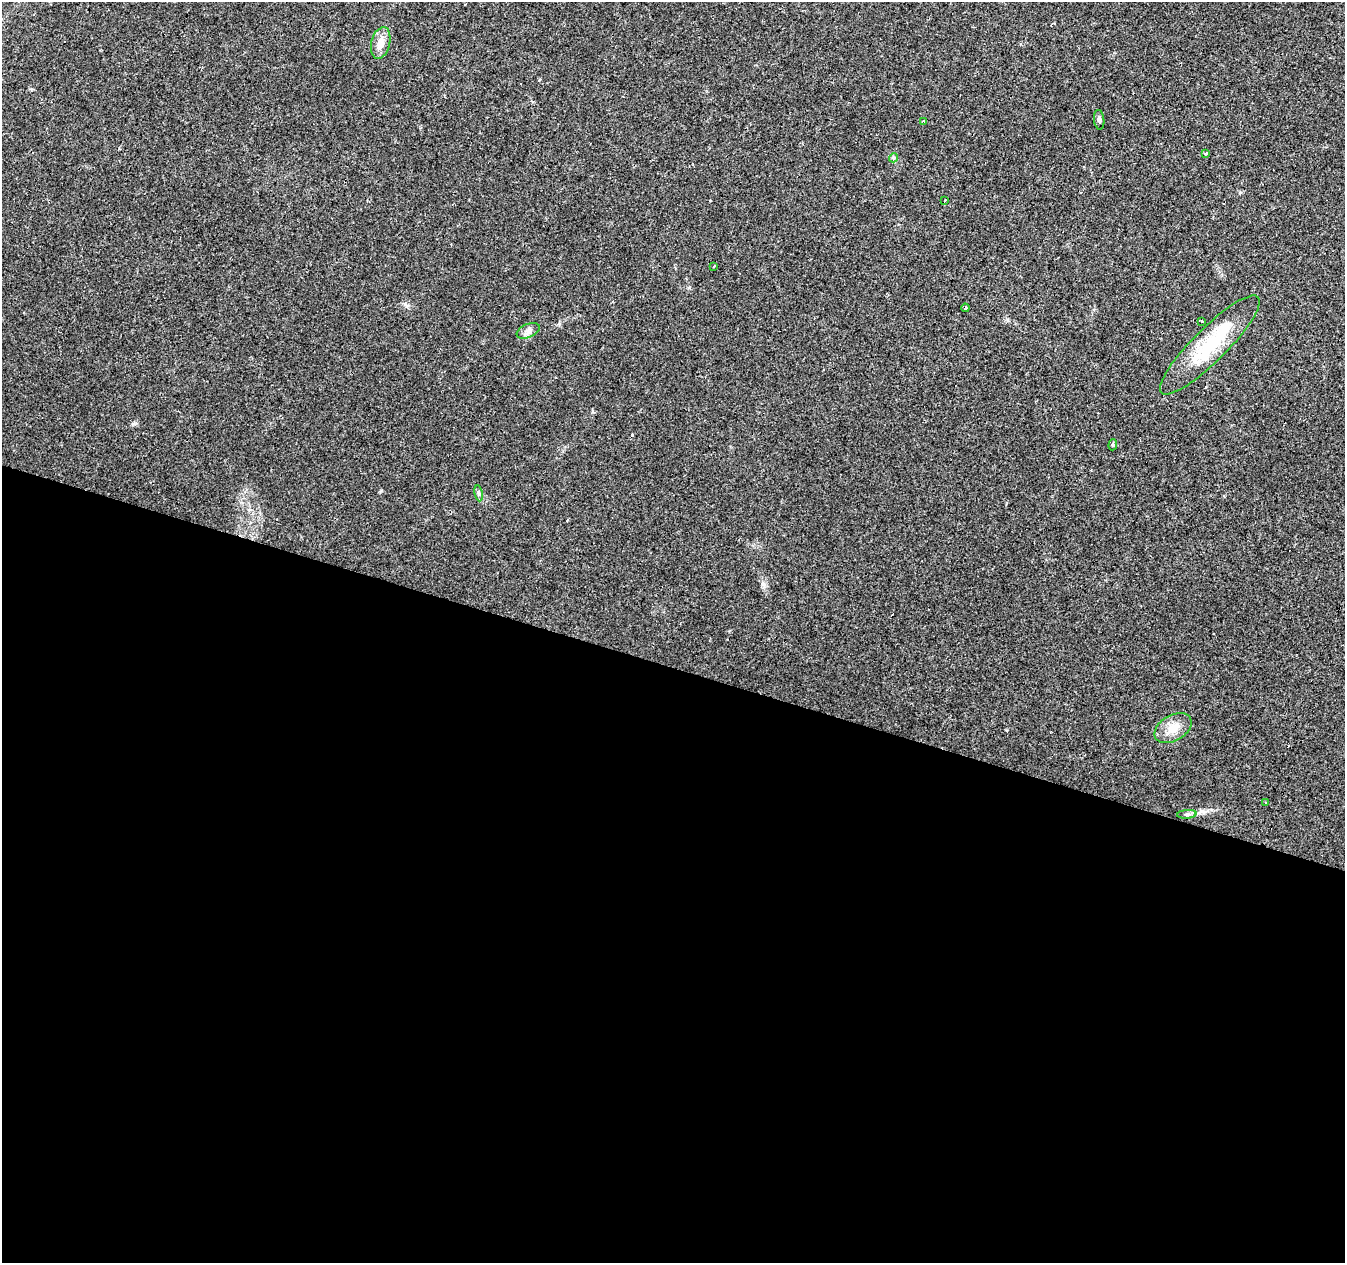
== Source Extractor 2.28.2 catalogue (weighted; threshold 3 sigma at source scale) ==
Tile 14 of 4 x 4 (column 2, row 4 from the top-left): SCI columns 1344-2686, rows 213-1473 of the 5378 x 5534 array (HDU 1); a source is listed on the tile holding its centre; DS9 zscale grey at full resolution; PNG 1347 x 1265 px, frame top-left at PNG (2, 2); each listed source drawn as its Kron ellipse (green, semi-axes under 4 px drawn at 4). Shown black and unused: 47% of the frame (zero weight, under 3 of 4 exposures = <1% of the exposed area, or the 3 px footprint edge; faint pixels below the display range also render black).
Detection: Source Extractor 2.28.2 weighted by HDU 2 'WHT'; one run over the whole footprint, this tile lists its part. Background 0.0259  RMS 0.0032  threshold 0.0142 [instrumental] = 3 sigma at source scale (4.5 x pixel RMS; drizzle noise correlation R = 1.50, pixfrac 1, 0.0396/0.0396 arcsec/px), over >= 5 px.
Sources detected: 27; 11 cosmic-ray / hot-pixel residue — neither listed nor drawn; the other 16 listed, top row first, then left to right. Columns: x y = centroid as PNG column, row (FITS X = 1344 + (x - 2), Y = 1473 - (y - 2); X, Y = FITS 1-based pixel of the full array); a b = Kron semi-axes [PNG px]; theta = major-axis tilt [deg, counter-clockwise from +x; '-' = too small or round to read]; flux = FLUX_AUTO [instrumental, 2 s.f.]
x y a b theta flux
381 43 16 9 76 3.2
1099 120 10 5 -84 0.7
924 121 4 3 - 0.64
1206 153 3 3 - 2
893 158 5 4 - 0.9
944 200 3 3 - 0.52
714 267 3 3 - 0.87
965 308 4 3 - 0.94
1201 321 3 3 - 3.7
528 331 12 6 24 1.4
1210 345 68 17 45 20
1113 445 5 4 - 0.4
479 493 8 4 -81 0.6
1173 728 20 13 30 4.3
1266 802 3 3 - 2.4
1187 814 10 4 4 0.76
Unlisted compact peaks at least as high as the median listed source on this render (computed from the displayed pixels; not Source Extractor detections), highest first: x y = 133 424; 763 584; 405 304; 1006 730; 689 288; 32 89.